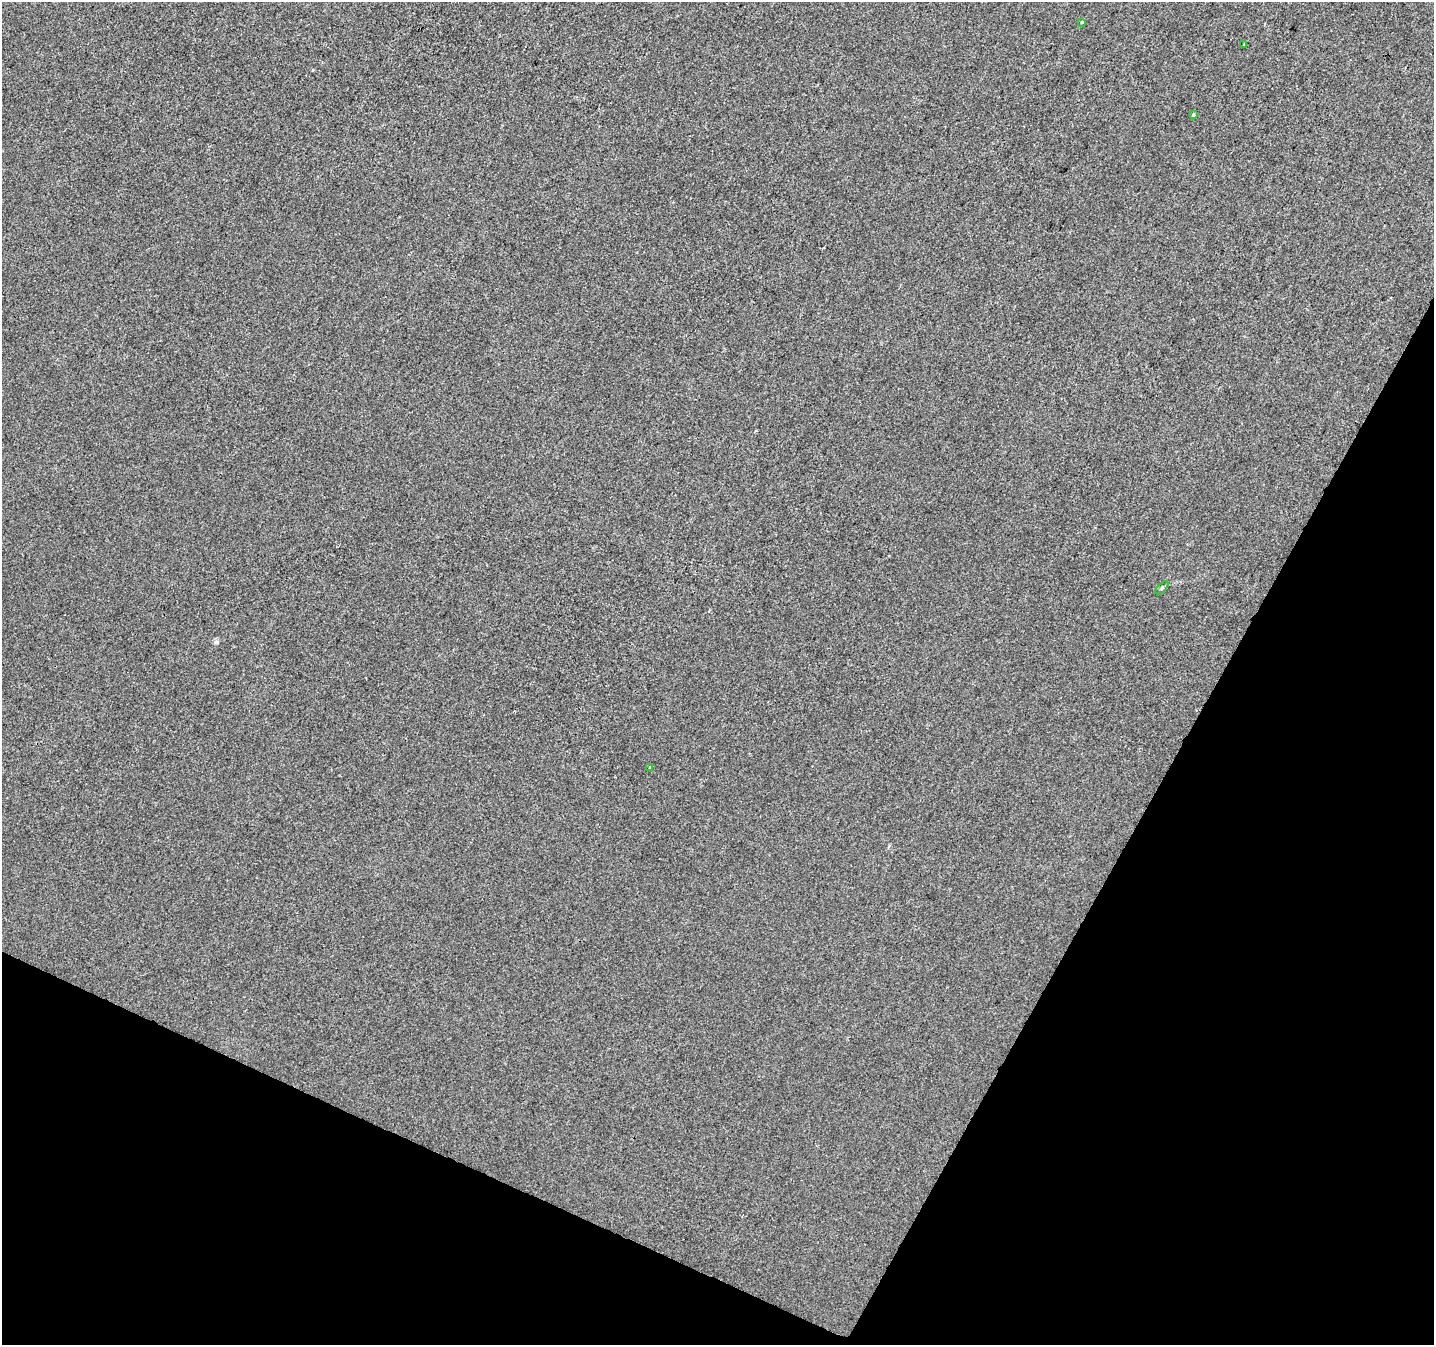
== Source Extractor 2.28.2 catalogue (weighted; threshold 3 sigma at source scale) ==
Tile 15 of 4 x 4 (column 3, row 4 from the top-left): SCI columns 2873-4304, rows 268-1610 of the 5737 x 5840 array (HDU 1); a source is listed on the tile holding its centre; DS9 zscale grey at full resolution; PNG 1436 x 1347 px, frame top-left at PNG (2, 2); each listed source drawn as its Kron ellipse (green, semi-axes under 4 px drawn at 4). Shown black and unused: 25% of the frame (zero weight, under 2 of 3 exposures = <1% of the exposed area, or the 3 px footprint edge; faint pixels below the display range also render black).
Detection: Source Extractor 2.28.2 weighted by HDU 2 'WHT'; one run over the whole footprint, this tile lists its part. Background 2.04e-04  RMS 0.0056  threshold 0.0252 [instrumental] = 3 sigma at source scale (4.5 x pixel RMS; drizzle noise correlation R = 1.50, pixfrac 1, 0.0396/0.0396 arcsec/px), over >= 5 px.
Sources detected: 6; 1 cosmic-ray / hot-pixel residue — neither listed nor drawn; the other 5 listed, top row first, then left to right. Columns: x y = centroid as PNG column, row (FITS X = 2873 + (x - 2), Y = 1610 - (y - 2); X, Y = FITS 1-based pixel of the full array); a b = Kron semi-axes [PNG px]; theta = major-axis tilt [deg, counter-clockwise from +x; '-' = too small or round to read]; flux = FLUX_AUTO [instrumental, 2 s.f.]
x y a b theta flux
1082 22 3 3 - 0.86
1244 45 3 3 - 4.2
1193 115 3 3 - 1.8
1162 588 8 3 46 0.7
649 767 4 3 - 0.77